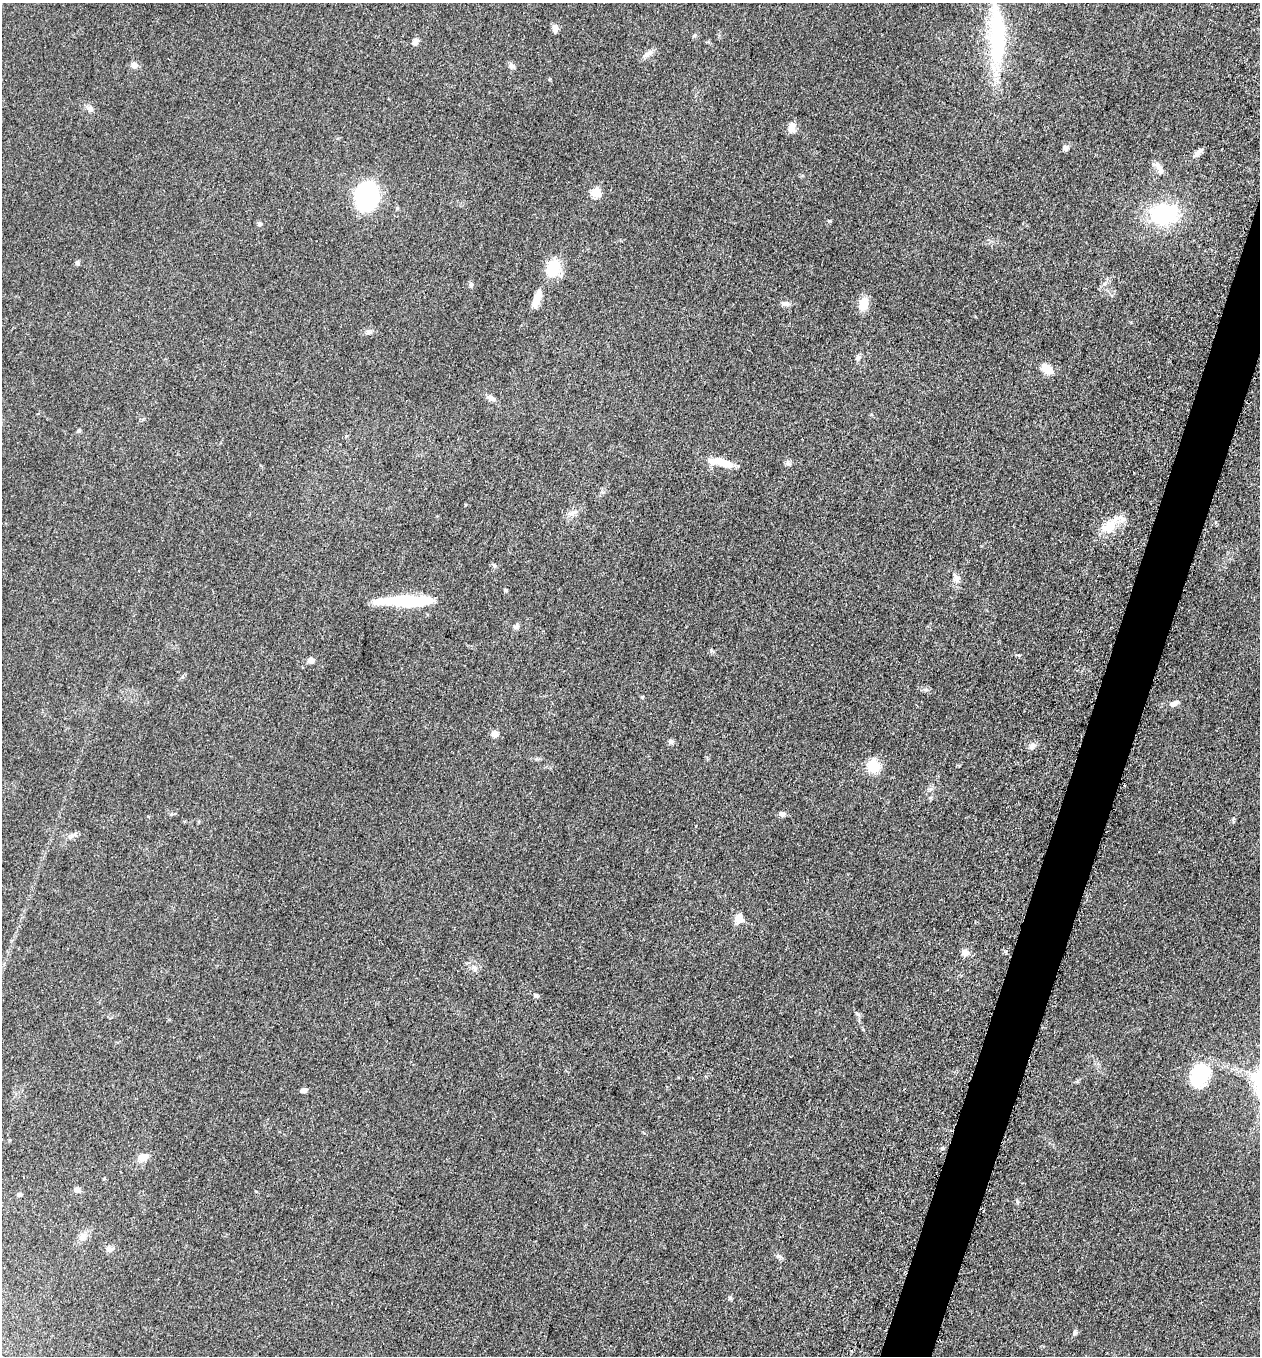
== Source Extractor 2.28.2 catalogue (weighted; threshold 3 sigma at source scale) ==
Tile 10 of 4 x 4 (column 2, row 3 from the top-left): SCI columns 1456-2713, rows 1371-2724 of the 5509 x 5463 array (HDU 1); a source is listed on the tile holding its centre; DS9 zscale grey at full resolution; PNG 1262 x 1358 px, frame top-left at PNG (2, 3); no overlay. Shown black and unused: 3% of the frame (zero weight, under 3 of 5 exposures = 3% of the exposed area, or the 3 px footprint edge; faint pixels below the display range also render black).
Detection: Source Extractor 2.28.2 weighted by HDU 2 'WHT'; one run over the whole footprint, this tile lists its part. Background 0.0603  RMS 0.0062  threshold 0.028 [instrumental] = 3 sigma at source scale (4.5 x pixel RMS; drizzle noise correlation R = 1.50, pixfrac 1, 0.05/0.05 arcsec/px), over >= 5 px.
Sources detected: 61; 2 inside a brighter object's white glare — not listed; the other 59 listed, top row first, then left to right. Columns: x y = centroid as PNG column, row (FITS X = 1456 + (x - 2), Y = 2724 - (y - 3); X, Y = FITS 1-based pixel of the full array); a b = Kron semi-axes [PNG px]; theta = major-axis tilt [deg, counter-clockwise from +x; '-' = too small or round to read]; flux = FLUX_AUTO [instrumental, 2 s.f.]
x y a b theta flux
555 28 9 6 83 3.3
997 36 72 16 -89 71
415 42 8 5 66 2.8
648 53 14 6 31 3.1
134 65 8 7 - 2.9
511 65 7 6 - 1.6
90 108 9 7 -32 2.4
792 127 13 8 80 4.4
1066 148 7 6 - 1.9
1198 153 14 6 45 3.2
1157 165 14 8 -41 3.8
596 192 5 5 - 30
366 196 17 13 73 120
1164 214 28 20 4 52
260 224 6 5 - 1.3
77 262 6 5 - 1.2
552 268 17 12 58 22
471 285 6 5 - 1.1
536 299 26 8 69 7.1
785 303 11 6 -10 2.4
863 304 12 9 77 11
368 332 8 6 17 1.7
858 358 7 5 45 1.3
1047 369 13 8 -36 8.8
490 398 13 6 -26 2.6
78 431 5 5 - 0.9
721 461 19 12 -21 8.3
573 512 7 4 19 1.8
1109 526 20 14 52 12
494 565 6 5 - 1.1
956 578 10 8 -60 2.7
505 590 5 4 - 0.73
406 601 55 10 0 42
516 627 8 6 37 1.6
711 650 6 4 -73 0.86
310 660 7 6 - 3
642 697 5 4 - 0.71
1174 703 10 6 17 2.4
494 734 8 7 - 3.6
671 741 7 6 - 1.5
1032 746 10 7 51 2.5
873 766 14 13 - 12
782 814 8 6 -6 2.2
738 918 5 5 - 20
965 952 10 8 -32 3.2
474 968 8 4 -45 1.7
536 995 5 5 - 1.2
1199 1075 26 20 66 32
304 1090 7 5 5 1.9
942 1148 5 4 - 0.9
143 1157 13 9 13 5.9
77 1190 6 6 - 2.8
19 1194 5 4 - 1.6
1018 1202 6 4 -89 0.89
82 1237 9 8 - 3.1
109 1249 8 7 - 2.9
778 1256 8 5 -36 1.6
730 1298 5 5 - 1
1075 1332 8 5 69 1.3
Isophote crosses this tile's border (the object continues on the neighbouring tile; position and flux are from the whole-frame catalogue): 1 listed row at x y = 997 36
Unlisted compact peaks at least as high as the median listed source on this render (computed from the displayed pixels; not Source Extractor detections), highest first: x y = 829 221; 788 464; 1019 655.